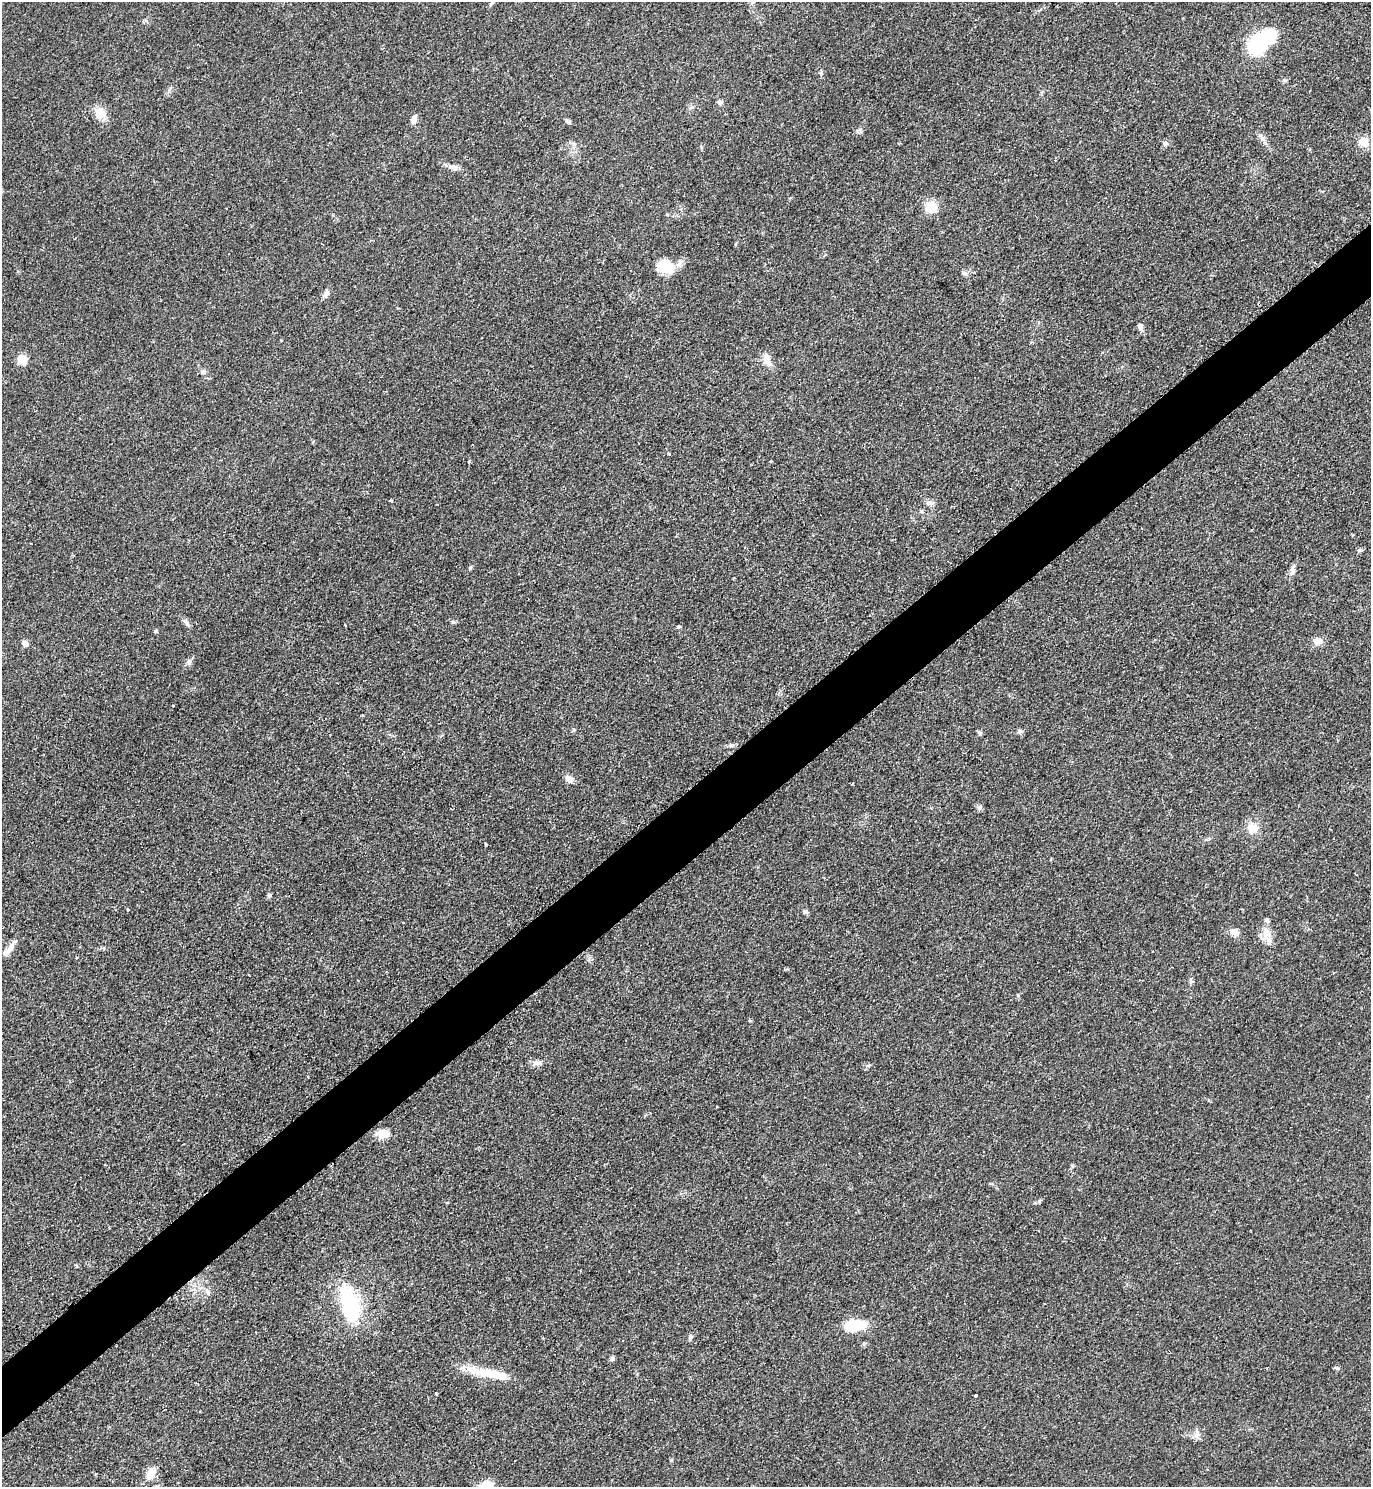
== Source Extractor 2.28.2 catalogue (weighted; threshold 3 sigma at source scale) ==
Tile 7 of 4 x 4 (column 3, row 2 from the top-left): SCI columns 3052-4420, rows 2976-4460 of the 5958 x 5961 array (HDU 1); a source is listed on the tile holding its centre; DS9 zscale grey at full resolution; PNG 1373 x 1489 px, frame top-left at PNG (2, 2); no overlay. Shown black and unused: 5% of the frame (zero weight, under 2 of 3 exposures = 1% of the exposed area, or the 3 px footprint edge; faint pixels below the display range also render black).
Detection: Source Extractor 2.28.2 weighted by HDU 2 'WHT'; one run over the whole footprint, this tile lists its part. Background 0.0796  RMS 0.0079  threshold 0.0355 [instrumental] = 3 sigma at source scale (4.5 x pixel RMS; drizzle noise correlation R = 1.50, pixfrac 1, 0.05/0.05 arcsec/px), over >= 5 px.
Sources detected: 66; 1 inside a brighter object's white glare — not listed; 1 inside a brighter listed object's ellipse — not listed separately; the other 64 listed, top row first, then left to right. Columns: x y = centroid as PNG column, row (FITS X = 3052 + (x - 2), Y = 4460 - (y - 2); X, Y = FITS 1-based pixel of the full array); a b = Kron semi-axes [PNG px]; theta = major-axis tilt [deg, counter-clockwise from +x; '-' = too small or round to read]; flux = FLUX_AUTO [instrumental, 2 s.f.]
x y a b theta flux
1259 42 24 12 40 120
821 73 6 4 -90 1.2
720 102 6 6 - 1.9
691 107 7 4 19 1.2
100 113 13 11 -63 12
414 119 11 6 72 4.1
567 121 8 4 -27 1.5
1263 139 7 6 - 2.6
1364 141 12 11 - 8.8
1165 143 6 6 - 2.4
452 167 15 6 -20 4.1
931 207 13 11 34 15
666 267 23 14 -13 18
964 273 8 6 -21 2.2
326 293 8 6 76 2.8
1140 327 8 6 84 2.8
767 358 18 9 -72 6.8
22 359 5 5 - 35
203 372 7 4 1 1.5
669 454 3 3 - 1.7
770 461 3 3 - 0.97
469 462 5 3 - 0.85
391 501 3 3 - 0.85
929 503 10 5 11 2.5
921 511 5 5 - 1.1
470 568 6 4 47 0.98
1292 570 14 6 77 3.5
453 622 5 4 - 1.1
345 625 3 2 - 0.78
156 631 5 4 - 1.1
1318 641 10 9 - 5.5
25 644 8 7 - 2.9
189 662 7 5 -71 1.9
173 705 3 3 - 1.4
574 729 5 4 - 1.4
1020 731 7 5 -43 1.6
980 733 6 4 -47 1.2
732 745 6 4 18 1.5
569 779 8 7 - 5.5
980 807 6 4 72 1.4
1253 828 11 10 - 11
269 895 6 5 - 1.2
128 909 3 3 - 1.3
805 912 6 6 - 1.4
1233 931 12 9 -5 4.1
1266 932 19 9 -86 7.9
11 946 17 7 57 5.7
249 975 4 2 - 1.8
750 1020 4 4 - 0.89
537 1063 13 6 13 3.8
868 1065 6 4 3 1.2
383 1134 11 8 -3 12
350 1305 37 18 -70 63
855 1325 21 12 6 24
690 1337 7 5 76 2.1
612 1359 7 5 88 1.7
1337 1368 6 4 -18 1.2
492 1374 46 11 -11 25
436 1394 3 2 - 1.2
976 1395 3 3 - 1.8
1196 1436 10 5 -90 2.6
671 1460 5 4 - 0.91
151 1473 12 9 52 9.2
486 1486 14 9 21 16
Isophote crosses this tile's border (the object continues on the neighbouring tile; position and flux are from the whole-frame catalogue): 1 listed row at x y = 486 1486
Unlisted compact peaks at least as high as the median listed source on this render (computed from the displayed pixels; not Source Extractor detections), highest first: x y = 678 627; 187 624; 1039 1201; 1072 1166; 1018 995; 1284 80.